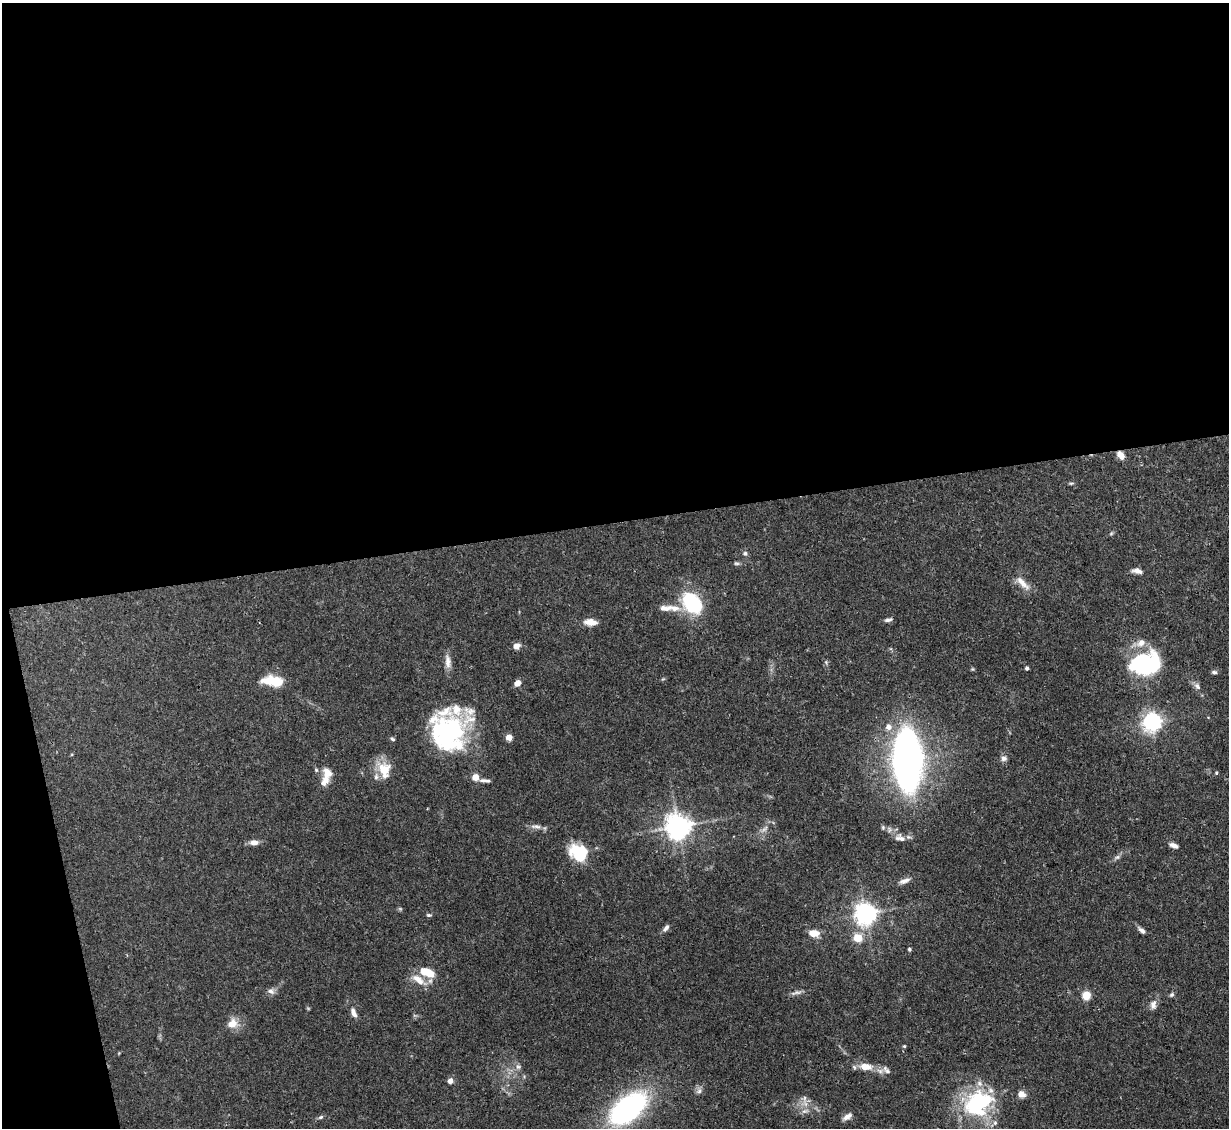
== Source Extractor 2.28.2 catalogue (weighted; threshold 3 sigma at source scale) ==
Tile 1 of 4 x 4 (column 1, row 1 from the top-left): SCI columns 1-1227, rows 3627-4752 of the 4909 x 4883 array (HDU 1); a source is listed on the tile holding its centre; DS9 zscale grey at full resolution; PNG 1231 x 1130 px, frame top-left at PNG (2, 3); no overlay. Shown black and unused: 48% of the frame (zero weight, under 3 of 4 exposures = <1% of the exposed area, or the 3 px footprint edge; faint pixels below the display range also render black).
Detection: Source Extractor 2.28.2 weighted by HDU 2 'WHT'; one run over the whole footprint, this tile lists its part. Background 0.142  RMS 0.0044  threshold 0.0199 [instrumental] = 3 sigma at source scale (4.5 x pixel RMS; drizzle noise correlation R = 1.50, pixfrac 1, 0.05/0.05 arcsec/px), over >= 5 px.
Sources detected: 84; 2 too faint to see at this stretch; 3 inside a brighter object's white glare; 1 long thin detection or spike segment (spike, bleed or trail) — not listed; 8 inside a brighter listed object's ellipse — not listed separately; the other 70 listed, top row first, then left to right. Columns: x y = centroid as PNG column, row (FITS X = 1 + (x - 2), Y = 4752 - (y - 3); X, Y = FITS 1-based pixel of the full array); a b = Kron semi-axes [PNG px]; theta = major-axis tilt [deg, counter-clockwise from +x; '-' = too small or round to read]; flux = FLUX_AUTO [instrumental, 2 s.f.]
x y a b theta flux
1121 455 9 6 -52 3.8
1071 483 7 3 8 0.63
1111 534 6 4 20 0.6
745 553 6 5 - 1
736 563 8 4 0 0.86
1137 571 13 6 -9 2.3
1022 583 25 8 -45 4.6
692 603 25 18 -49 30
665 608 21 8 4 4.1
888 620 11 4 14 1.3
590 622 14 7 -5 4.6
516 646 8 7 - 2.3
448 661 20 7 -83 3.4
1146 663 34 23 11 43
1027 668 4 4 - 0.9
1214 672 7 5 -2 1
273 681 24 11 -7 12
518 683 6 5 - 3.5
1197 686 11 6 -55 1.9
1152 722 7 7 - 170
888 727 7 7 - 3.1
450 731 42 37 13 61
509 737 4 4 - 6.5
392 739 7 4 -28 0.72
1004 758 8 8 - 1.7
907 760 34 15 -87 430
316 770 6 4 -46 0.68
384 770 23 16 -74 9.2
1216 773 5 4 - 0.6
475 777 5 4 - 7.8
483 780 9 6 8 1.4
324 781 18 9 66 4.3
678 826 8 8 - 480
883 827 6 5 - 0.75
764 829 15 4 38 1.9
900 838 17 10 -18 3.8
254 843 10 7 0 2.8
1173 845 10 5 -23 2.2
579 854 19 15 -46 21
1117 857 9 5 30 1.2
904 881 15 6 19 2.3
866 914 7 7 - 330
429 915 7 4 -9 0.73
666 928 10 5 50 1.5
1142 930 11 5 -42 1.7
813 933 10 7 -6 5.9
857 938 10 9 - 6.5
909 949 4 4 - 0.7
427 972 20 10 -20 8.9
419 980 24 9 -34 5.9
271 991 10 8 -20 1.9
796 993 18 4 10 1.8
1086 995 8 7 - 6.5
1172 995 7 5 44 0.91
1153 1004 12 8 78 2.7
353 1013 15 6 -68 2.6
232 1024 13 11 40 5.3
904 1046 4 4 - 0.56
518 1067 8 6 -74 1.4
866 1067 17 9 -6 6.5
886 1070 14 7 -44 2.1
450 1081 6 6 - 1.9
699 1091 9 7 46 1.7
1021 1094 9 7 -23 3.1
804 1098 16 4 87 1.9
976 1103 37 32 74 42
628 1109 35 19 38 97
805 1111 11 6 18 2
320 1117 7 5 21 0.85
847 1117 13 6 33 2.5
Overlapping masked pixels (flux is a lower limit): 1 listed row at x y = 1121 455
Isophote crosses this tile's border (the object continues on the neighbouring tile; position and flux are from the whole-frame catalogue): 1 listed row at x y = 976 1103